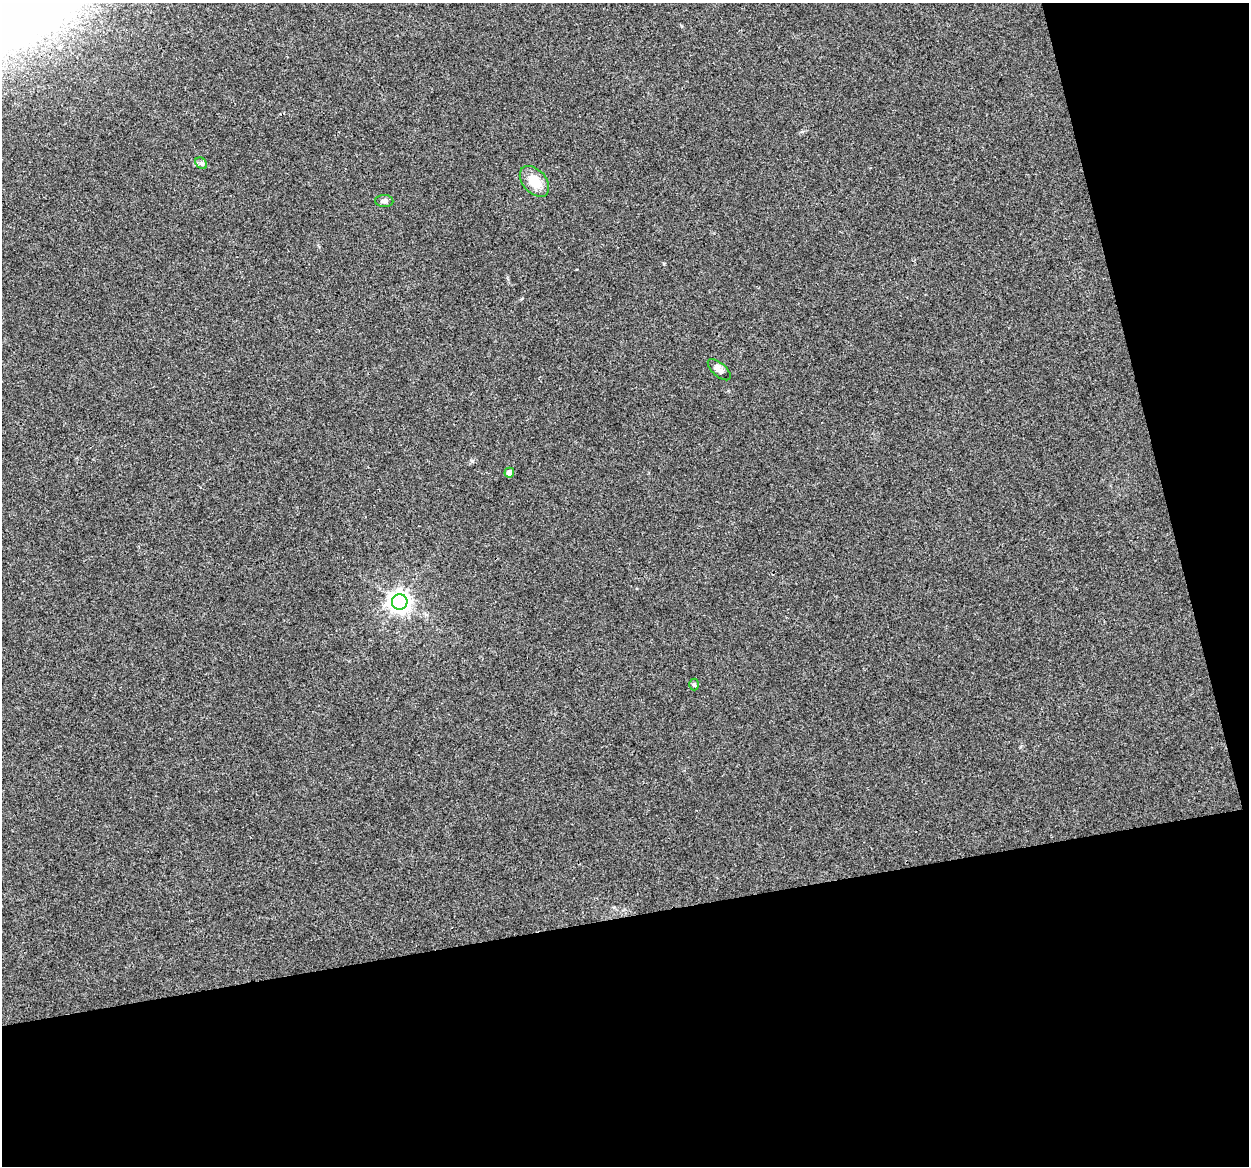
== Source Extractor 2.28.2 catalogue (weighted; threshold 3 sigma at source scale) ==
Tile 4 of 2 x 2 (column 2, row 2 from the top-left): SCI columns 1248-2494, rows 29-1192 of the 2494 x 2398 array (HDU 1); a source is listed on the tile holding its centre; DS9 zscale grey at full resolution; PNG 1251 x 1168 px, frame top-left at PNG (2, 3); each listed source drawn as its Kron ellipse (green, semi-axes under 4 px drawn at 4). Shown black and unused: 27% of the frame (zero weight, under 3 of 4 exposures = <1% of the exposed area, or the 3 px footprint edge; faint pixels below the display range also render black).
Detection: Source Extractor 2.28.2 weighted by HDU 2 'WHT'; one run over the whole footprint, this tile lists its part. Background 0.0302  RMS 0.0052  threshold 0.0232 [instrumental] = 3 sigma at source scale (4.5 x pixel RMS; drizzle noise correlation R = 1.50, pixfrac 1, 0.0396/0.0396 arcsec/px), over >= 5 px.
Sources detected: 7; all 7 listed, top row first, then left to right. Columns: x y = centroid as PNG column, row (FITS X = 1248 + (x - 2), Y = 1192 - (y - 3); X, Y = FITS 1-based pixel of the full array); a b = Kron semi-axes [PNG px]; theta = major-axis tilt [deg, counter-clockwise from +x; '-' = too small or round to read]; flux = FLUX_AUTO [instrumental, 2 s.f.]
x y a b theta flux
201 163 6 5 - 1.2
534 181 18 11 -49 10
384 201 9 6 -3 2
719 370 14 6 -42 2.8
509 473 5 5 - 2.8
400 602 8 7 - 390
694 684 6 5 - 0.8